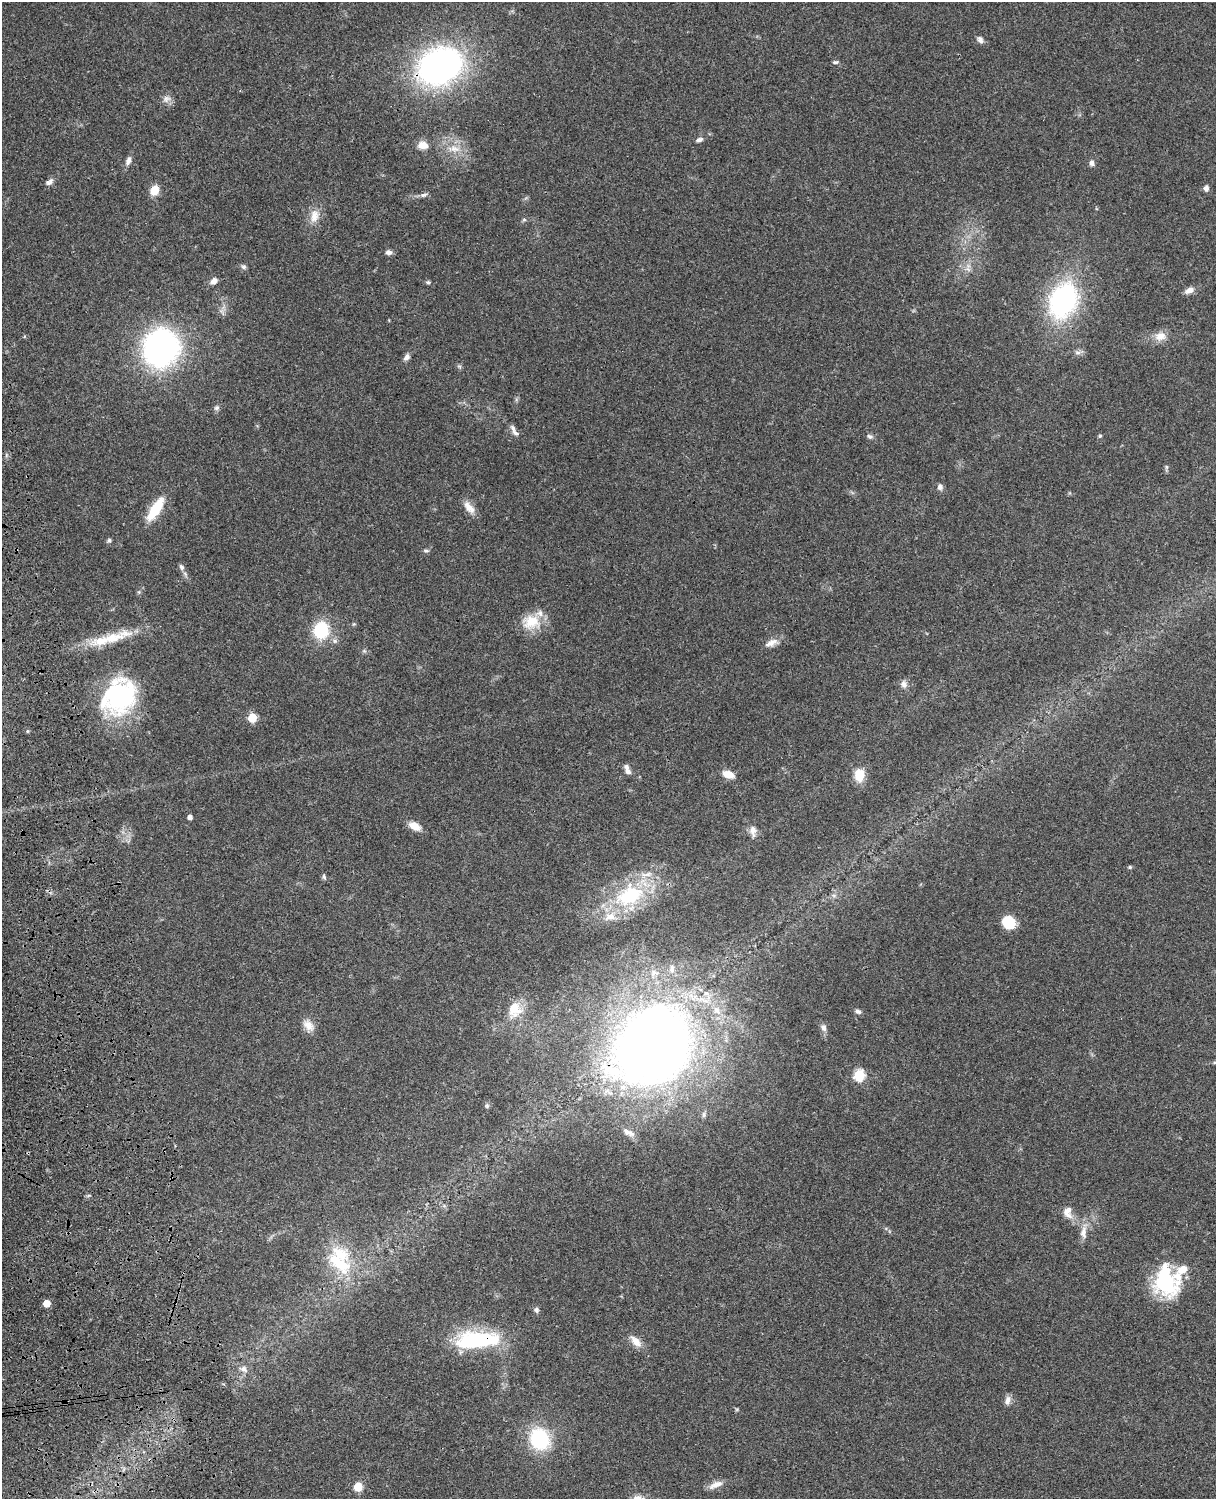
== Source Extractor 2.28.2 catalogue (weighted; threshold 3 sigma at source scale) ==
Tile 7 of 4 x 3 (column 3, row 2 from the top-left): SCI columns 2547-3760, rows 1770-3266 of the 5091 x 4922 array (HDU 1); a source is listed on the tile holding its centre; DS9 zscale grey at full resolution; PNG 1218 x 1501 px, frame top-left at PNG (2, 2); no overlay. Shown black and unused: <1% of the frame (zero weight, under 3 of 4 exposures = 6% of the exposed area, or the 3 px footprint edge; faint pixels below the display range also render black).
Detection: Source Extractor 2.28.2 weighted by HDU 2 'WHT'; one run over the whole footprint, this tile lists its part. Background 0.0869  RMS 0.0062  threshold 0.0277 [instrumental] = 3 sigma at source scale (4.5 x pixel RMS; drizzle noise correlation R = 1.50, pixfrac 1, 0.05/0.05 arcsec/px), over >= 5 px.
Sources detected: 91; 1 inside a brighter object's white glare — not listed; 9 inside a brighter listed object's ellipse — not listed separately; the other 81 listed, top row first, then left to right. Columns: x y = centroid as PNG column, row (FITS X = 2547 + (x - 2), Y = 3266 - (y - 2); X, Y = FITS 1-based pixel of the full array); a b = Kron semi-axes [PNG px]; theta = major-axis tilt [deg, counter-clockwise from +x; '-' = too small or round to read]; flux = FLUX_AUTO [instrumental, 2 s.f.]
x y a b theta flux
980 40 10 7 -52 2.3
835 62 8 5 2 1.2
440 66 46 32 23 180
166 99 11 9 12 3.3
699 140 8 5 14 2.1
423 145 14 10 -6 5.7
454 149 20 10 -6 8.8
128 161 12 7 68 2.9
1091 163 8 6 -87 2
49 182 12 6 42 2.2
1206 188 7 6 - 2.1
155 190 9 7 65 10
424 195 11 5 10 2
314 216 19 12 83 7.4
524 219 6 4 0 0.87
389 252 9 5 6 2.2
244 267 7 6 - 1.4
968 269 8 5 -45 1.9
214 281 9 7 41 2.9
428 282 6 5 - 1.2
1189 290 11 7 22 4.1
1063 301 37 27 66 98
1160 336 16 12 15 6.4
161 348 34 31 66 160
1078 352 10 5 0 2.1
407 357 9 6 52 2.4
216 408 8 6 42 1.6
513 428 11 7 -61 2.2
870 436 9 6 -22 1.6
1100 436 5 4 - 0.77
1167 467 6 4 -90 0.98
940 487 8 7 - 2.1
469 507 19 9 -50 5.8
155 509 27 9 57 22
109 540 6 5 - 1.2
426 551 9 4 -1 1.2
181 567 8 6 -60 1.8
531 622 26 20 2 15
321 630 14 12 74 34
112 638 35 14 9 19
771 643 20 8 25 4.7
904 684 11 9 -78 2.9
119 697 41 34 55 83
252 717 5 5 - 27
27 731 5 3 - 0.59
628 771 9 6 -42 2.9
728 774 12 7 -19 7.6
859 775 14 11 89 10
190 817 4 4 - 2.9
415 826 16 9 -28 6
753 831 15 8 -83 3.9
1130 867 5 4 - 0.93
324 877 6 5 - 1.2
629 896 38 24 26 53
1008 922 13 12 - 14
672 969 13 8 85 3.7
654 973 13 9 -5 4.9
706 993 9 7 -54 3.1
515 1009 20 17 85 13
717 1010 13 8 -52 5.5
858 1011 8 6 -18 1.9
308 1025 17 11 -48 5.8
824 1028 11 8 -80 2.6
653 1046 70 58 42 680
1215 1062 5 5 - 0.77
859 1075 6 5 - 56
487 1106 7 5 89 1.2
629 1133 18 7 -24 3.1
1068 1212 17 12 -79 5.4
1083 1232 19 9 86 5.5
339 1262 44 18 -40 29
1165 1281 36 24 -78 47
47 1303 5 5 - 10
536 1310 8 6 -69 1.6
478 1340 43 15 5 66
636 1341 17 8 -46 6.2
244 1369 12 8 -32 3.2
1008 1400 12 7 70 3.2
540 1439 22 18 -65 43
716 1485 19 8 22 4.8
358 1487 5 5 - 26
Overlapping masked pixels (flux is a lower limit): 3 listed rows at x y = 440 66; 653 1046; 478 1340
Isophote crosses this tile's border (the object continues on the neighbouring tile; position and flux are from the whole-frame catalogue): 1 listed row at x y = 1215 1062